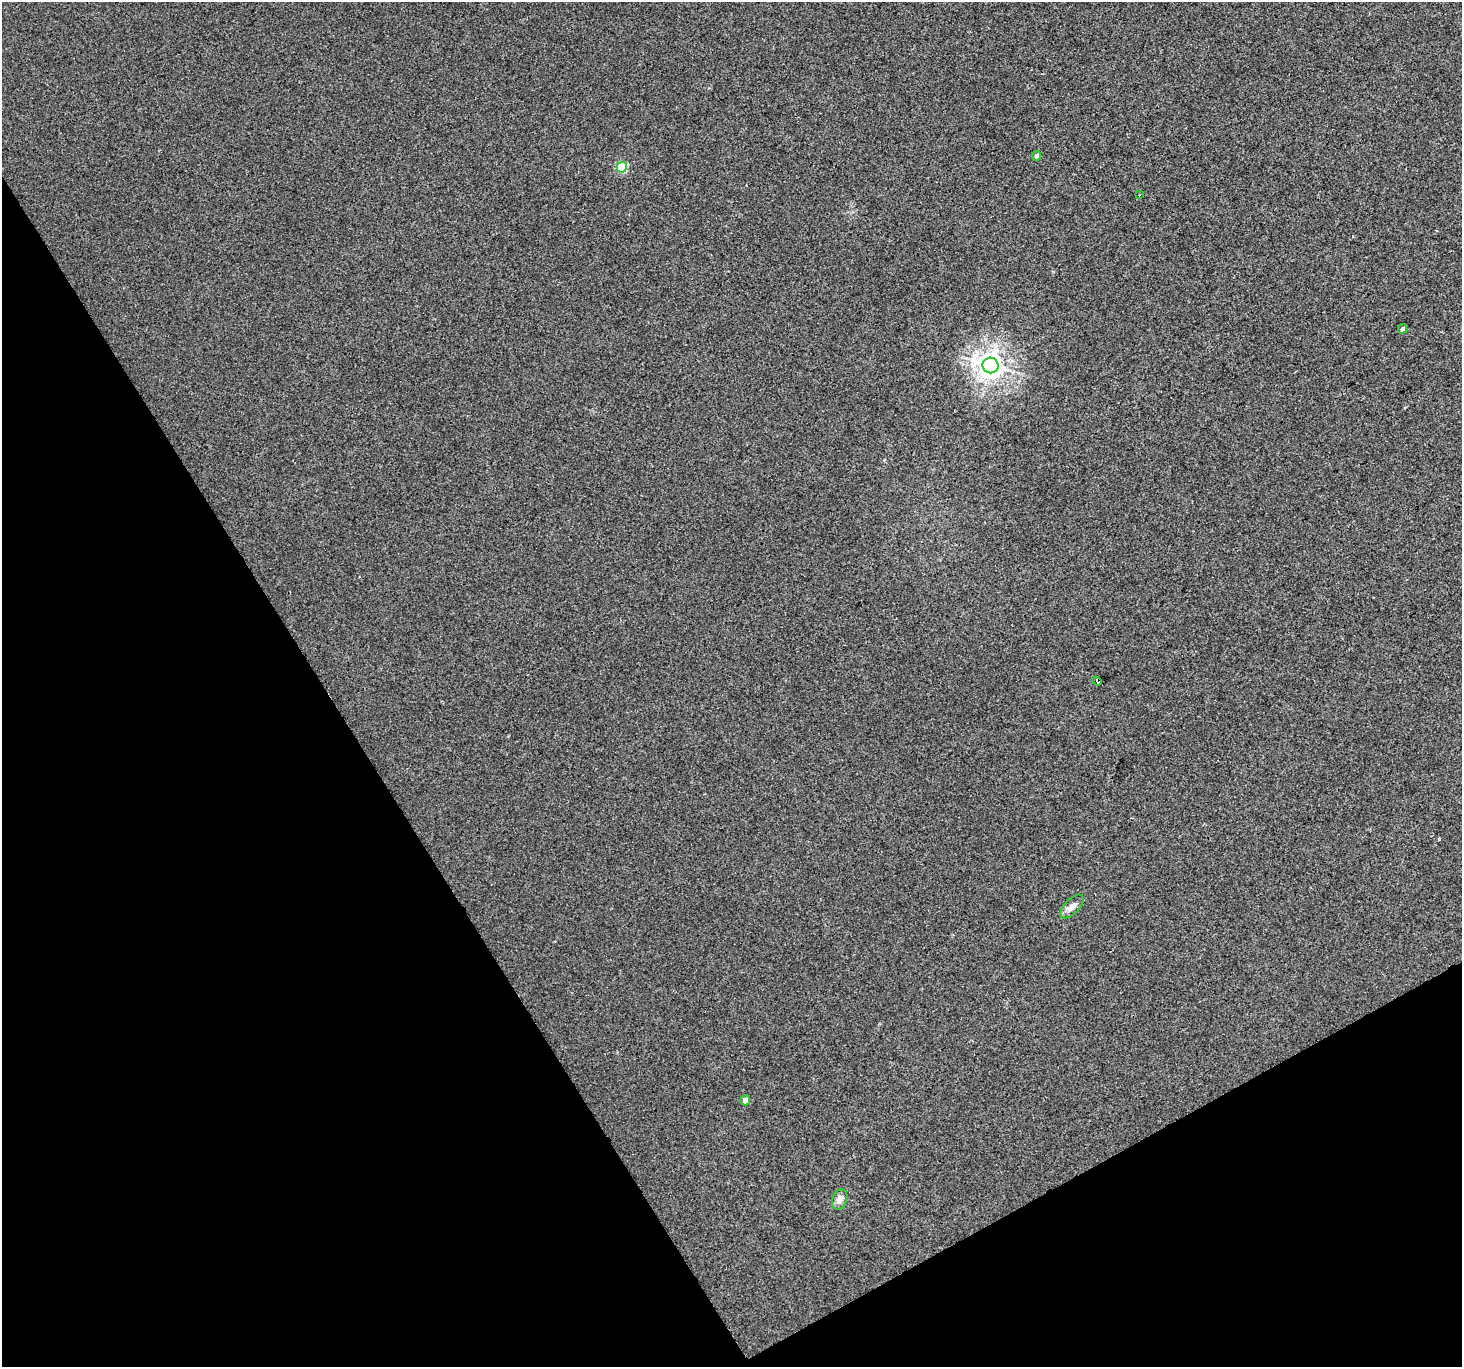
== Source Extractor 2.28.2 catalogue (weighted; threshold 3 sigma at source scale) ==
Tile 14 of 4 x 4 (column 2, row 4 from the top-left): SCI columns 1461-2920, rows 111-1475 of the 5842 x 5741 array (HDU 1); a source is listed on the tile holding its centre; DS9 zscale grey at full resolution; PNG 1464 x 1369 px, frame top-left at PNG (2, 2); each listed source drawn as its Kron ellipse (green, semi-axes under 4 px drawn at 4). Shown black and unused: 30% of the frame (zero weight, under 2 of 3 exposures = <1% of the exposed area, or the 3 px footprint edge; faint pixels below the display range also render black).
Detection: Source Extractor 2.28.2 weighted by HDU 2 'WHT'; one run over the whole footprint, this tile lists its part. Background 0.00199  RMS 0.0047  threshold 0.0214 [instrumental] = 3 sigma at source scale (4.5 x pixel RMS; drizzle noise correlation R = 1.50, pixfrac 1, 0.0396/0.0396 arcsec/px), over >= 5 px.
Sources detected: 10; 1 cosmic-ray / hot-pixel residue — neither listed nor drawn; the other 9 listed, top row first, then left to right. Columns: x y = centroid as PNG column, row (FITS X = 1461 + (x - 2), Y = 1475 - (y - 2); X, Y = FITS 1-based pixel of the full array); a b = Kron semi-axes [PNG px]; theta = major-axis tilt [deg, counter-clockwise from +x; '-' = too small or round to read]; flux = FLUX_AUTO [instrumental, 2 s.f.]
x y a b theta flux
1037 156 5 4 - 1.4
622 167 5 5 - 32
1139 195 4 2 - 0.36
1402 329 5 4 - 1.5
990 365 8 8 - 420
1097 681 5 3 - 4.1
1072 906 15 7 47 3.2
745 1100 5 5 - 3.9
840 1199 10 7 66 3.2